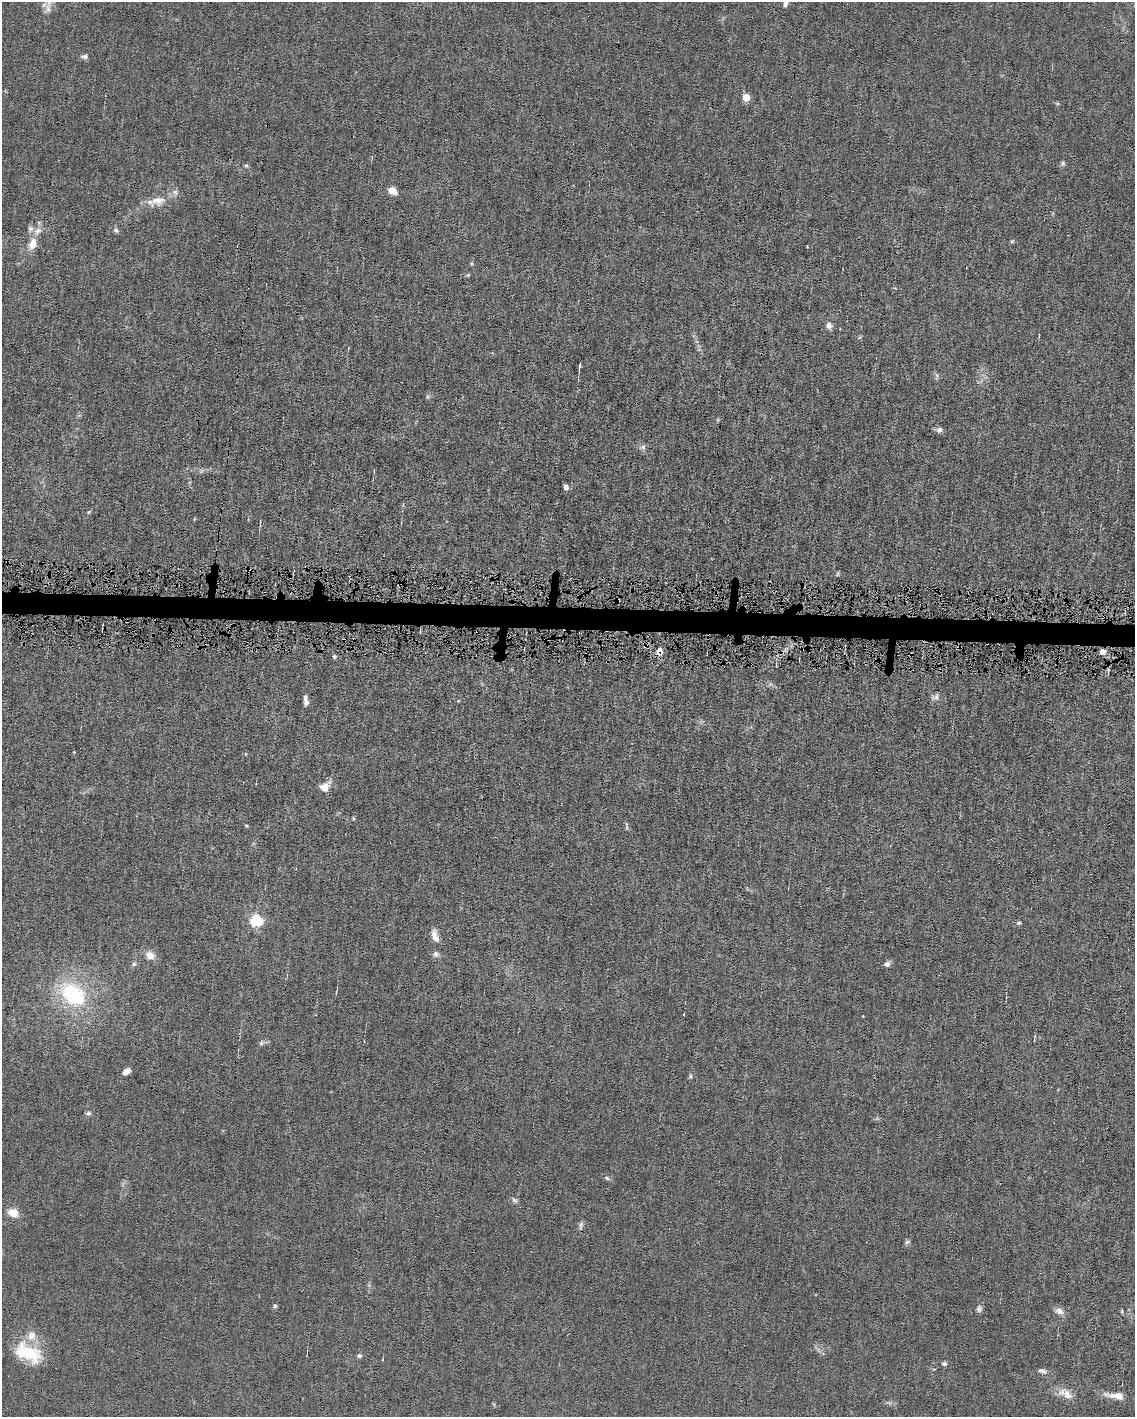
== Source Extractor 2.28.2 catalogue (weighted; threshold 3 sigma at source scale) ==
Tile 6 of 4 x 3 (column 2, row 2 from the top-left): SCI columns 1133-2265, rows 1520-2934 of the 4530 x 4563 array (HDU 1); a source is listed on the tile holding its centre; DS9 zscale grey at full resolution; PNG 1137 x 1419 px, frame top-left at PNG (2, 2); no overlay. Shown black and unused: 2% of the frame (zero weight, under 4 of 8 exposures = <1% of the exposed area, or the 3 px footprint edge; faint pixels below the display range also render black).
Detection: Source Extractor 2.28.2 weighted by HDU 2 'WHT'; one run over the whole footprint, this tile lists its part. Background 0.0155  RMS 0.0024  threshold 0.00961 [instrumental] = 3 sigma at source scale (4.09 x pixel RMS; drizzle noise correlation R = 1.36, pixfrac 0.8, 0.05/0.05 arcsec/px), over >= 5 px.
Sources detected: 64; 1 inside a brighter object's white glare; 1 cosmic-ray / hot-pixel residue — not listed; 3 inside a brighter listed object's ellipse — not listed separately; the other 59 listed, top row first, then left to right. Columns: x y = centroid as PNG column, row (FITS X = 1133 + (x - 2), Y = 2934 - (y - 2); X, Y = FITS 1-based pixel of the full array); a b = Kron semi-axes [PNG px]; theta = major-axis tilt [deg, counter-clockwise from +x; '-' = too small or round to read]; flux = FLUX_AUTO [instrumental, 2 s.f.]
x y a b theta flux
786 3 11 5 65 0.9
48 8 14 9 -82 1.4
84 56 10 6 -3 0.7
746 97 5 5 - 4.5
1063 163 6 5 - 0.39
246 165 6 5 - 0.35
392 191 8 6 -29 2.4
158 200 21 12 6 3.1
116 230 7 6 - 0.48
38 231 12 8 32 1.4
1012 241 6 4 43 0.27
32 244 13 8 72 2.7
468 275 6 4 45 0.25
828 325 7 6 - 1.1
580 365 6 3 75 0.38
937 376 6 4 -72 0.39
939 430 8 7 - 0.72
643 447 7 6 - 0.58
566 487 6 5 - 0.78
89 512 8 3 45 0.25
247 570 6 3 -2 0.46
659 651 7 6 - 1.6
1102 652 6 6 - 1.2
334 656 5 4 - 0.37
935 697 12 6 22 0.82
306 701 12 5 -84 0.93
324 787 13 12 - 1.9
353 818 5 3 - 0.21
246 825 5 3 - 0.2
626 826 10 3 -82 0.34
256 921 6 5 - 31
1019 923 5 4 - 0.33
435 936 19 8 -72 1.7
436 954 9 7 -46 0.75
150 955 11 9 -27 1.8
134 964 6 6 - 0.43
887 964 7 6 - 0.8
73 995 33 24 -41 17
684 1014 3 2 - 0.21
1034 1040 4 4 - 0.19
364 1041 4 3 - 0.18
261 1043 6 5 - 0.42
126 1071 8 5 34 1.3
690 1076 6 4 -89 0.31
88 1113 7 6 - 0.47
607 1178 7 5 -18 0.46
514 1200 9 6 -34 0.51
13 1213 12 9 -21 2.5
581 1226 13 5 83 0.61
907 1242 7 5 44 0.41
275 1306 5 4 - 0.41
979 1309 8 7 - 0.57
1060 1311 13 7 -35 1.1
27 1352 29 27 -58 7.6
359 1356 6 6 - 0.43
944 1364 6 5 - 0.46
1042 1371 13 6 -21 0.72
1067 1394 19 10 -47 2.1
1116 1396 25 7 -7 2.3
Overlapping masked pixels (flux is a lower limit): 3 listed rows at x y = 247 570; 659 651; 1102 652
Isophote crosses this tile's border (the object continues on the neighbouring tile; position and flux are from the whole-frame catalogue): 1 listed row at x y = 786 3